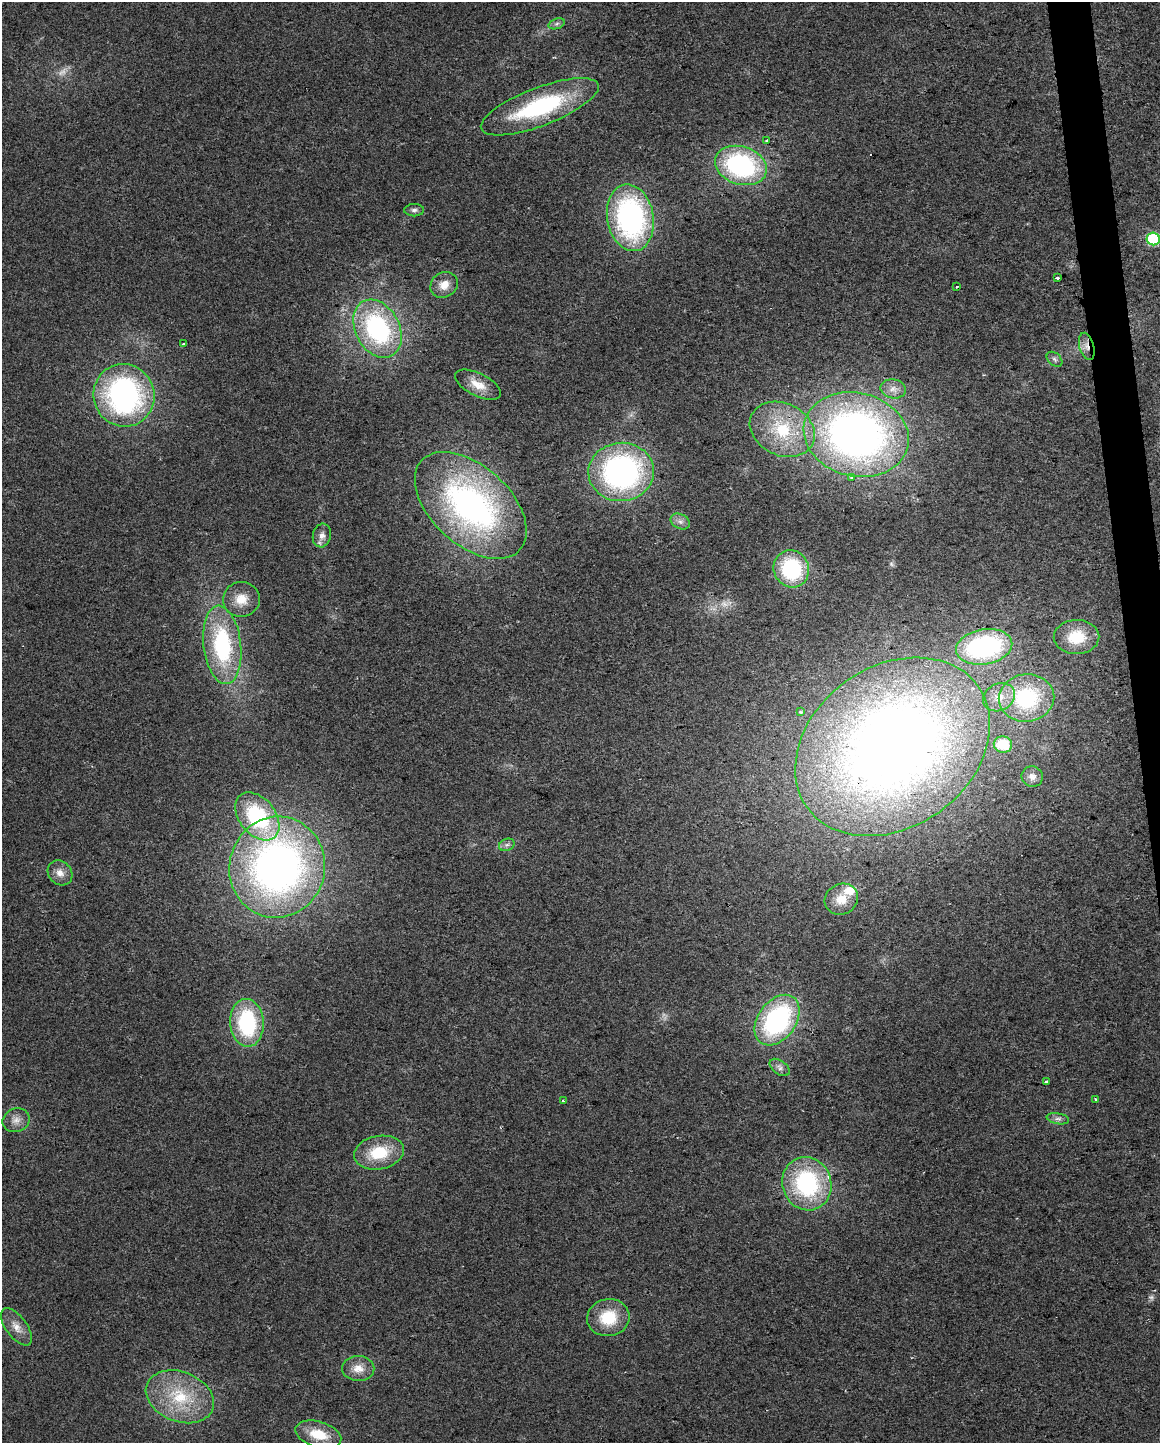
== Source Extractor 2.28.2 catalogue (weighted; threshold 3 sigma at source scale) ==
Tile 6 of 4 x 3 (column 2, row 2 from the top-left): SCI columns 1159-2316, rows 1496-2936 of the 4632 x 4387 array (HDU 1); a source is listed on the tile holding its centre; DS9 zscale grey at full resolution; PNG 1162 x 1445 px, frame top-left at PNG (2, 2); each listed source drawn as its Kron ellipse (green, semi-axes under 4 px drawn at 4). Shown black and unused: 2% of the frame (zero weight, under 2 of 3 exposures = <1% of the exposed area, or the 3 px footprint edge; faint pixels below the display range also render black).
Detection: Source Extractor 2.28.2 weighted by HDU 2 'WHT'; one run over the whole footprint, this tile lists its part. Background 0.0281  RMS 0.0062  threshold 0.0281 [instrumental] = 3 sigma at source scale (4.5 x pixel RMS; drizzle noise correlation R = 1.50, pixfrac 1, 0.0396/0.0396 arcsec/px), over >= 5 px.
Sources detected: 61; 3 too faint to see at this stretch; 1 cosmic-ray / hot-pixel residue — neither listed nor drawn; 2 inside a brighter listed object's ellipse — not listed separately; the other 55 listed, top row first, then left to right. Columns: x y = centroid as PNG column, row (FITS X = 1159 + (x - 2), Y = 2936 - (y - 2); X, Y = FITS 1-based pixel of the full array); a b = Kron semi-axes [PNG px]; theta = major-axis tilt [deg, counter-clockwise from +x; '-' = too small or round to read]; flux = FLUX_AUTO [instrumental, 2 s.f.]
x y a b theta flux
557 24 8 5 20 1.7
540 107 62 19 21 75
766 141 3 3 - 1.4
741 165 26 19 -18 100
414 210 10 6 1 2.2
630 218 33 23 -80 140
1153 239 6 6 - 60
1057 278 3 3 - 1.9
444 285 14 12 35 7.2
957 286 4 3 - 2
377 329 31 22 -62 91
184 344 4 3 - 1.2
1087 346 14 7 -74 4.5
1055 359 9 6 -41 1.8
478 385 25 11 -26 9.9
893 389 13 9 -11 4.8
124 395 31 30 - 160
782 429 34 26 -26 41
856 435 53 42 -14 370
621 472 33 29 4 170
852 477 3 3 - 2.8
471 505 66 39 -42 210
680 521 10 7 -26 3.1
322 536 12 9 77 4.2
791 569 19 17 -63 52
241 599 18 17 - 12
1076 637 23 17 1 21
222 645 39 18 -83 71
984 647 28 17 10 110
999 697 16 13 29 9.6
1027 698 28 23 7 53
801 712 3 3 - 1.1
1003 745 9 8 - 13
893 747 105 80 35 680
1032 777 11 10 - 3.8
257 816 27 18 -51 63
507 845 8 6 20 1.9
277 867 51 47 76 330
60 873 13 11 -46 5.7
841 899 17 15 28 11
777 1020 28 19 54 100
247 1023 24 17 -86 57
780 1067 11 7 -36 2.8
1046 1082 3 3 - 2.1
1095 1099 4 2 - 0.5
563 1101 3 3 - 4.6
1058 1119 11 5 -11 2.4
16 1120 14 11 21 5.4
379 1153 25 16 10 25
807 1184 27 24 -70 78
608 1318 21 18 10 24
16 1327 22 10 -54 6.9
358 1368 16 12 -2 8.2
180 1397 35 25 -21 38
318 1434 23 12 -16 16
Overlapping masked pixels (flux is a lower limit): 2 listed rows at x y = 1087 346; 893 747
Isophote crosses this tile's border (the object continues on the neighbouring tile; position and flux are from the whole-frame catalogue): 1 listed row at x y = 1153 239